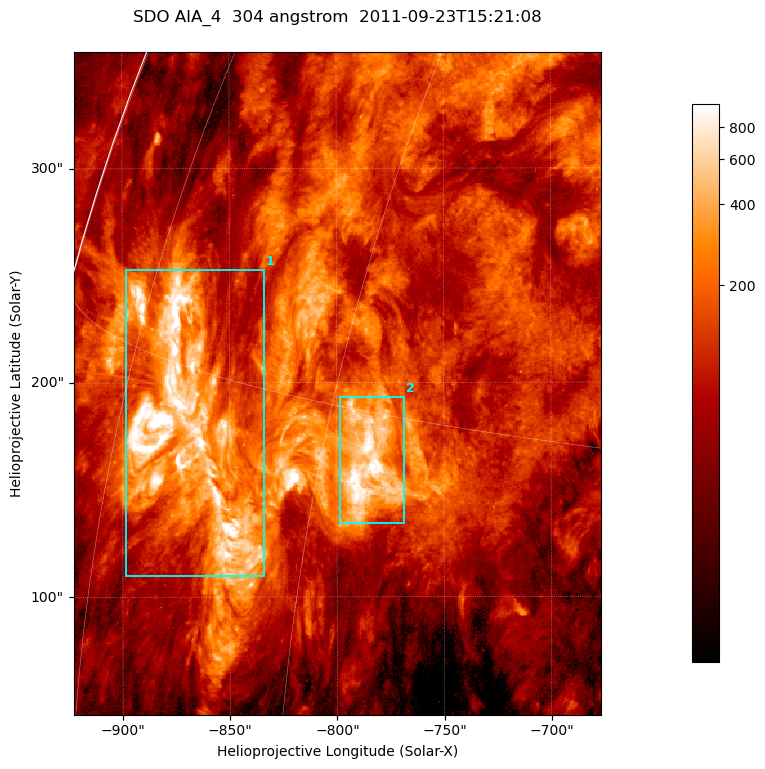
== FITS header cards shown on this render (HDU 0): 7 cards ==
TELESCOP= 'SDO     '           /
INSTRUME= 'AIA_4   '           /
WAVELNTH=                  304 /
WAVEUNIT= 'angstrom'           /
DATE-OBS= '2011-09-23T15:21:08.12' /
CTYPE1  = 'HPLN-TAN'           /
CTYPE2  = 'HPLT-TAN'           /

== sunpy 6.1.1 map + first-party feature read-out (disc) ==
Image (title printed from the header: SDO AIA_4  304 angstrom  2011-09-23T15:21:08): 410 x 515 px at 0.6 arcsec/px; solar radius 956 arcsec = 1594 px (partial field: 2.6% of the solar disc is inside the frame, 98% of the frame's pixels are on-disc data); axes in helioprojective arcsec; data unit not stated in the header (colour bar unlabelled)
Pointing: header CRPIX1/2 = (2058.21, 2041.36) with CRVAL1/2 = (0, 0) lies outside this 410 x 515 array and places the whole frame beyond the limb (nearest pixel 1.41 R_sun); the SolarSoft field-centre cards XCEN/YCEN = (-799.7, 199.6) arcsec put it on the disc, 1306 arcsec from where CRPIX/CRVAL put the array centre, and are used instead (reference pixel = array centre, CRVAL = XCEN/YCEN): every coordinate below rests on XCEN/YCEN
Orientation: roll -0.132 deg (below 1 deg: not rotated)
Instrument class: DISC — disc imager (sunpy class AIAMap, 304 A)
Bright regions (active regions / flare kernels): reference = the on-disc median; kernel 3 px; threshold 5 sigma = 346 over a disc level ~109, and >= 1.15x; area >= 211 px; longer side >= 5 px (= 3 arcsec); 2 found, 2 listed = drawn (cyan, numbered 1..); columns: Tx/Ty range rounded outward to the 2 arcsec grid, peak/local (2 s.f.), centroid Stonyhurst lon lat
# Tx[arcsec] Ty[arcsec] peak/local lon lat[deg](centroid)
1 -900..-834 110..254 18 -69 +14
2 -800..-768 134..194 9.7 -57 +14
Off-limb structures (1.02-1.3 R_sun): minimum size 105 px: none found